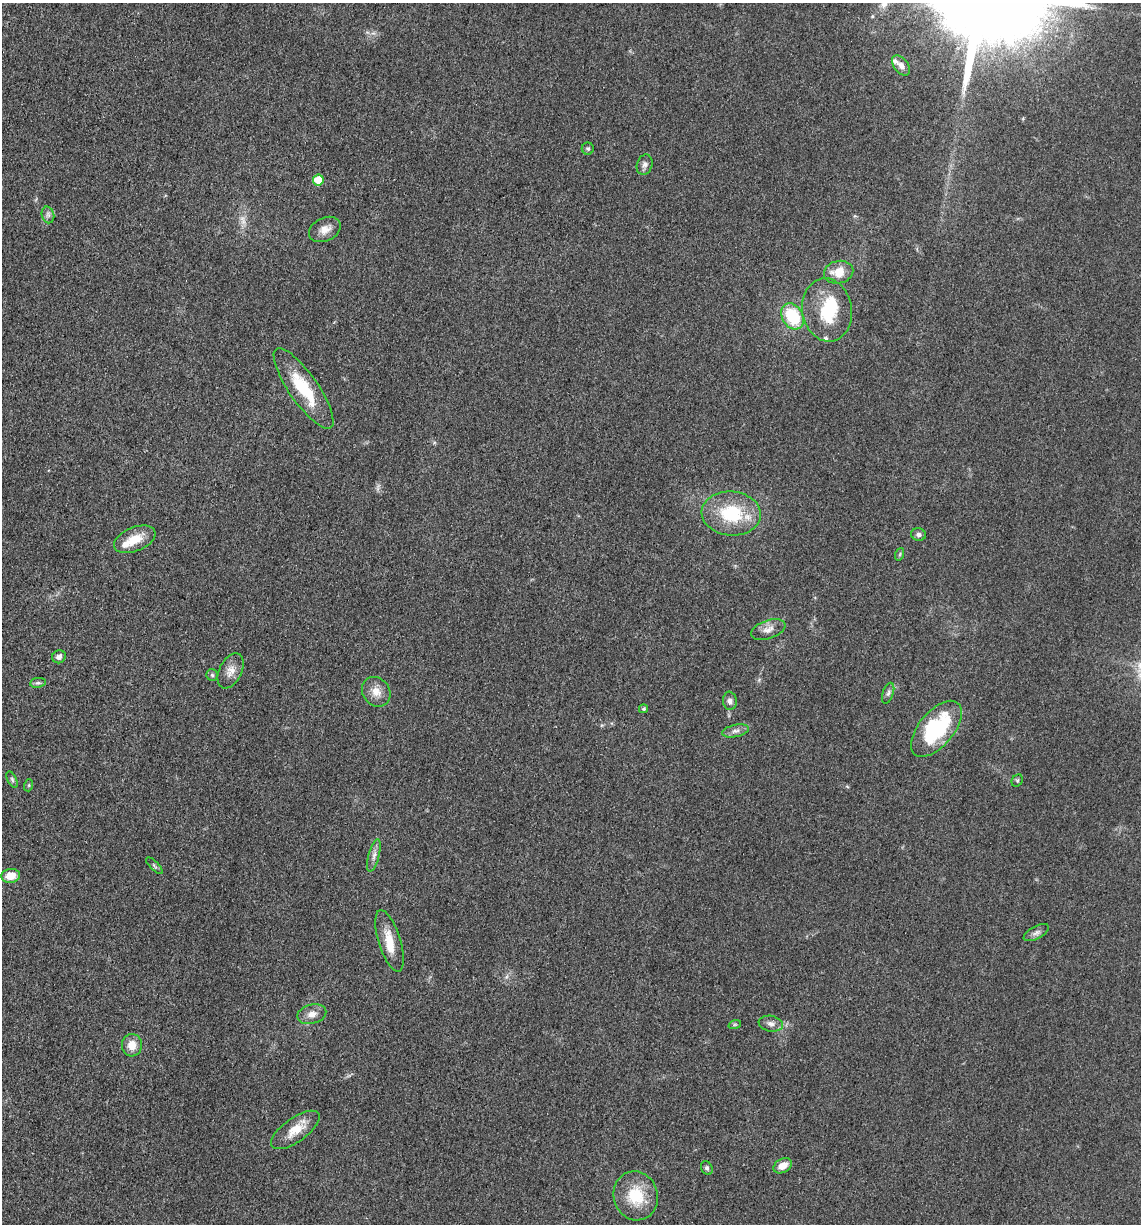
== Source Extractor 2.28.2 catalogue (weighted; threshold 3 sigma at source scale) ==
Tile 11 of 4 x 4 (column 3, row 3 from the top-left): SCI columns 2524-3662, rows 1243-2464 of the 4978 x 4921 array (HDU 1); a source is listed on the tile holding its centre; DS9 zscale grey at full resolution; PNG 1143 x 1226 px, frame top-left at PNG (2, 3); each listed source drawn as its Kron ellipse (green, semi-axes under 4 px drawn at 4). Nothing masked; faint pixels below the display range render black.
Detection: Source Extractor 2.28.2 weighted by HDU 2 'WHT'; one run over the whole footprint, this tile lists its part. Background 0.0561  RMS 0.0058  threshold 0.0263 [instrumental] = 3 sigma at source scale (4.5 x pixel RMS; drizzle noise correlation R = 1.50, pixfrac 1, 0.05/0.05 arcsec/px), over >= 5 px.
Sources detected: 47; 1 too faint to see at this stretch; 1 inside a brighter object's white glare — neither listed nor drawn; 4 inside a brighter listed object's ellipse — not listed separately; the other 41 listed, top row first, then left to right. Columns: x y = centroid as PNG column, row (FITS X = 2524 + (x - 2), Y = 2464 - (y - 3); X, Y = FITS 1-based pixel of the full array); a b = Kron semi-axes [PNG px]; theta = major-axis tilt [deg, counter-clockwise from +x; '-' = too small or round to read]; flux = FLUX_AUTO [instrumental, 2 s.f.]
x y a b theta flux
901 65 11 7 -51 2.8
588 149 6 6 - 1.1
645 165 10 7 71 2.3
318 180 5 5 - 14
48 215 8 6 -76 2
325 229 17 11 26 5.4
839 272 15 11 13 10
827 310 32 24 -80 29
792 316 14 10 -60 29
304 388 48 14 -55 27
731 514 30 22 -5 32
918 535 7 6 - 1.8
135 539 22 12 22 10
900 554 6 4 71 0.86
768 629 18 9 20 4.5
59 657 7 6 - 2.3
231 671 19 11 63 5.7
212 675 6 5 - 1.1
38 683 8 5 8 1.2
376 692 16 13 -50 6.2
888 693 11 5 71 1.7
730 701 9 7 -83 2.3
644 709 4 4 - 0.86
936 729 33 17 50 50
735 731 13 6 12 2.7
12 779 8 4 -63 1.1
1017 780 6 5 - 0.83
29 785 6 4 72 0.75
374 855 17 5 75 3
154 866 11 3 -45 1
11 876 9 7 7 7.8
1036 933 14 6 28 2.3
390 941 32 11 -73 11
312 1014 15 9 15 4.6
735 1024 6 4 19 0.75
771 1024 12 8 -11 3
132 1045 11 10 - 7.6
295 1130 28 12 35 11
783 1166 10 6 29 6.6
707 1168 7 5 -61 1.3
636 1196 25 22 -75 20